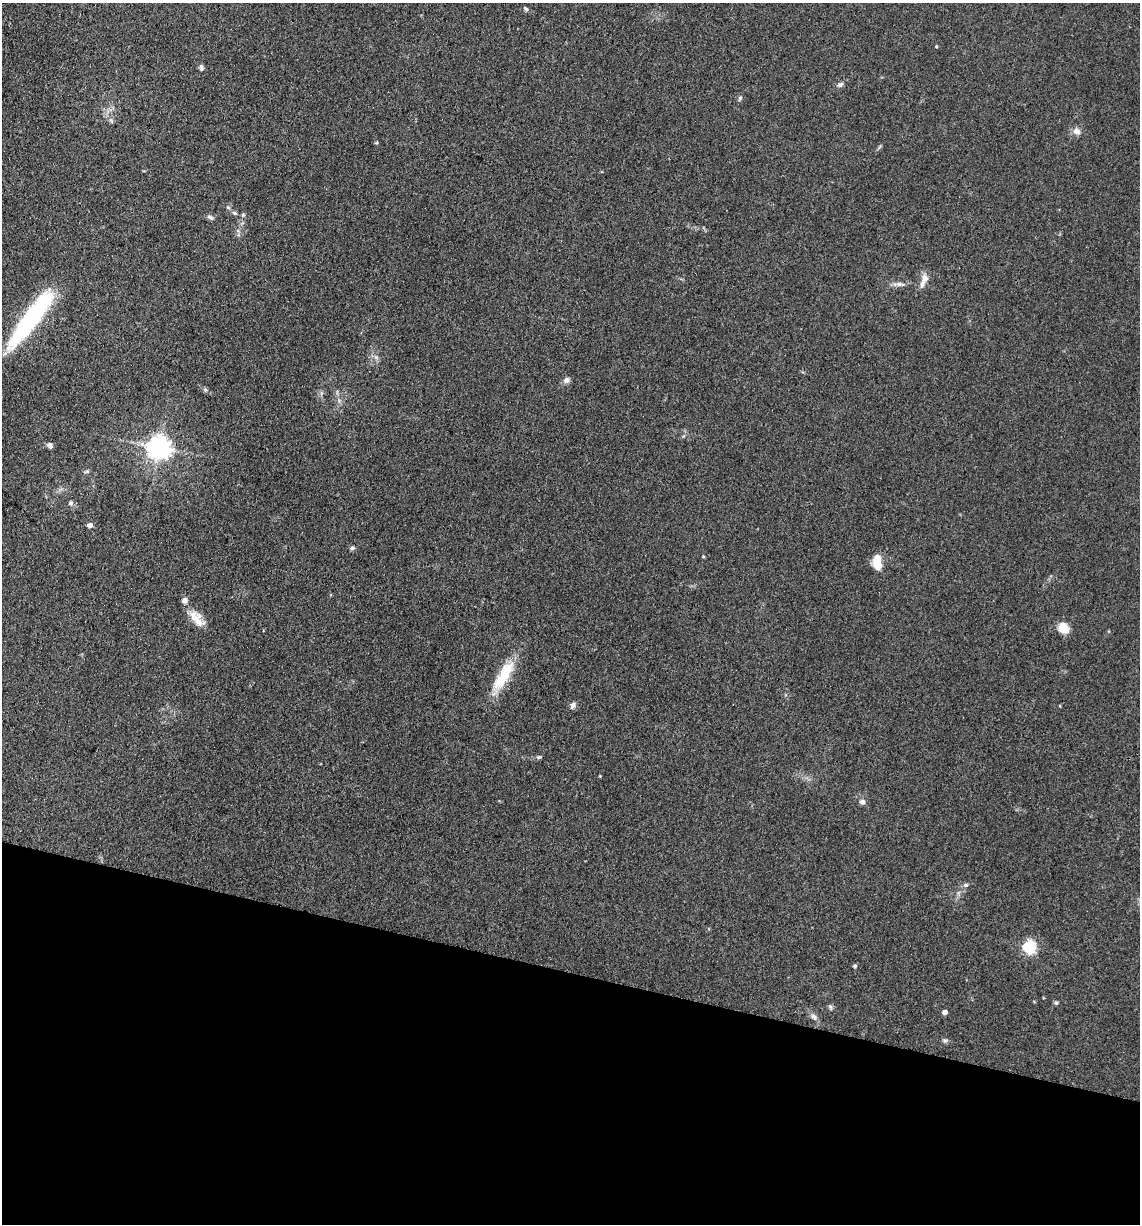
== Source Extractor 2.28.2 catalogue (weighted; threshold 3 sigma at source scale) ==
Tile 15 of 4 x 4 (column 3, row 4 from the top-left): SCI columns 2519-3656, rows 6-1227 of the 4920 x 4899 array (HDU 1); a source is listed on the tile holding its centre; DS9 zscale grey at full resolution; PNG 1142 x 1226 px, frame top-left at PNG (2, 3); no overlay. Shown black and unused: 21% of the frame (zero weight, under 3 of 4 exposures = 1% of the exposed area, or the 3 px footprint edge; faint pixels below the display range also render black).
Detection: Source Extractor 2.28.2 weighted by HDU 2 'WHT'; one run over the whole footprint, this tile lists its part. Background 0.104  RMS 0.0065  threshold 0.0294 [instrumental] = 3 sigma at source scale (4.5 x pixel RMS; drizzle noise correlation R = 1.50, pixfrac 1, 0.05/0.05 arcsec/px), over >= 5 px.
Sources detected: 40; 1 inside a brighter listed object's ellipse — not listed separately; the other 39 listed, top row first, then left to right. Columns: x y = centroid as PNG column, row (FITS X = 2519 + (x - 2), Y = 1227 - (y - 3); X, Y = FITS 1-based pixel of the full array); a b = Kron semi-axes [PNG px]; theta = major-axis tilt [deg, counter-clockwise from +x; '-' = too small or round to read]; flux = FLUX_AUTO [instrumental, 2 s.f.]
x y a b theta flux
526 9 6 5 - 1.3
936 46 4 3 - 0.62
201 67 8 5 -79 1.6
840 85 7 6 - 1.8
740 98 8 5 68 1.2
111 120 7 4 -56 1.3
1077 131 11 8 -32 3.6
228 208 6 4 -2 0.92
234 213 7 5 -21 1.2
243 215 6 5 - 1
210 217 9 5 -34 1.7
924 280 21 8 68 5.2
899 284 9 6 0 2.5
30 320 76 15 53 86
376 357 7 4 -18 1.5
566 380 7 7 - 3.1
205 390 6 5 - 1.1
50 445 7 6 - 2.4
159 448 7 7 - 570
87 471 7 4 18 1.1
71 503 7 6 - 1.6
90 525 4 4 - 4.8
352 548 6 5 - 1.4
877 562 17 10 -87 11
197 618 26 12 -53 9.6
1063 628 11 10 - 11
503 676 47 13 59 25
573 705 9 6 66 2.5
539 757 6 5 - 1.1
600 776 4 3 - 0.49
862 802 6 6 - 2.4
966 885 6 5 - 1.4
1029 947 6 6 - 110
855 966 5 4 - 1.1
1056 1003 6 5 - 0.99
830 1007 7 6 - 1.3
945 1012 4 4 - 4
814 1017 11 7 -38 2.7
945 1040 7 6 - 1.4